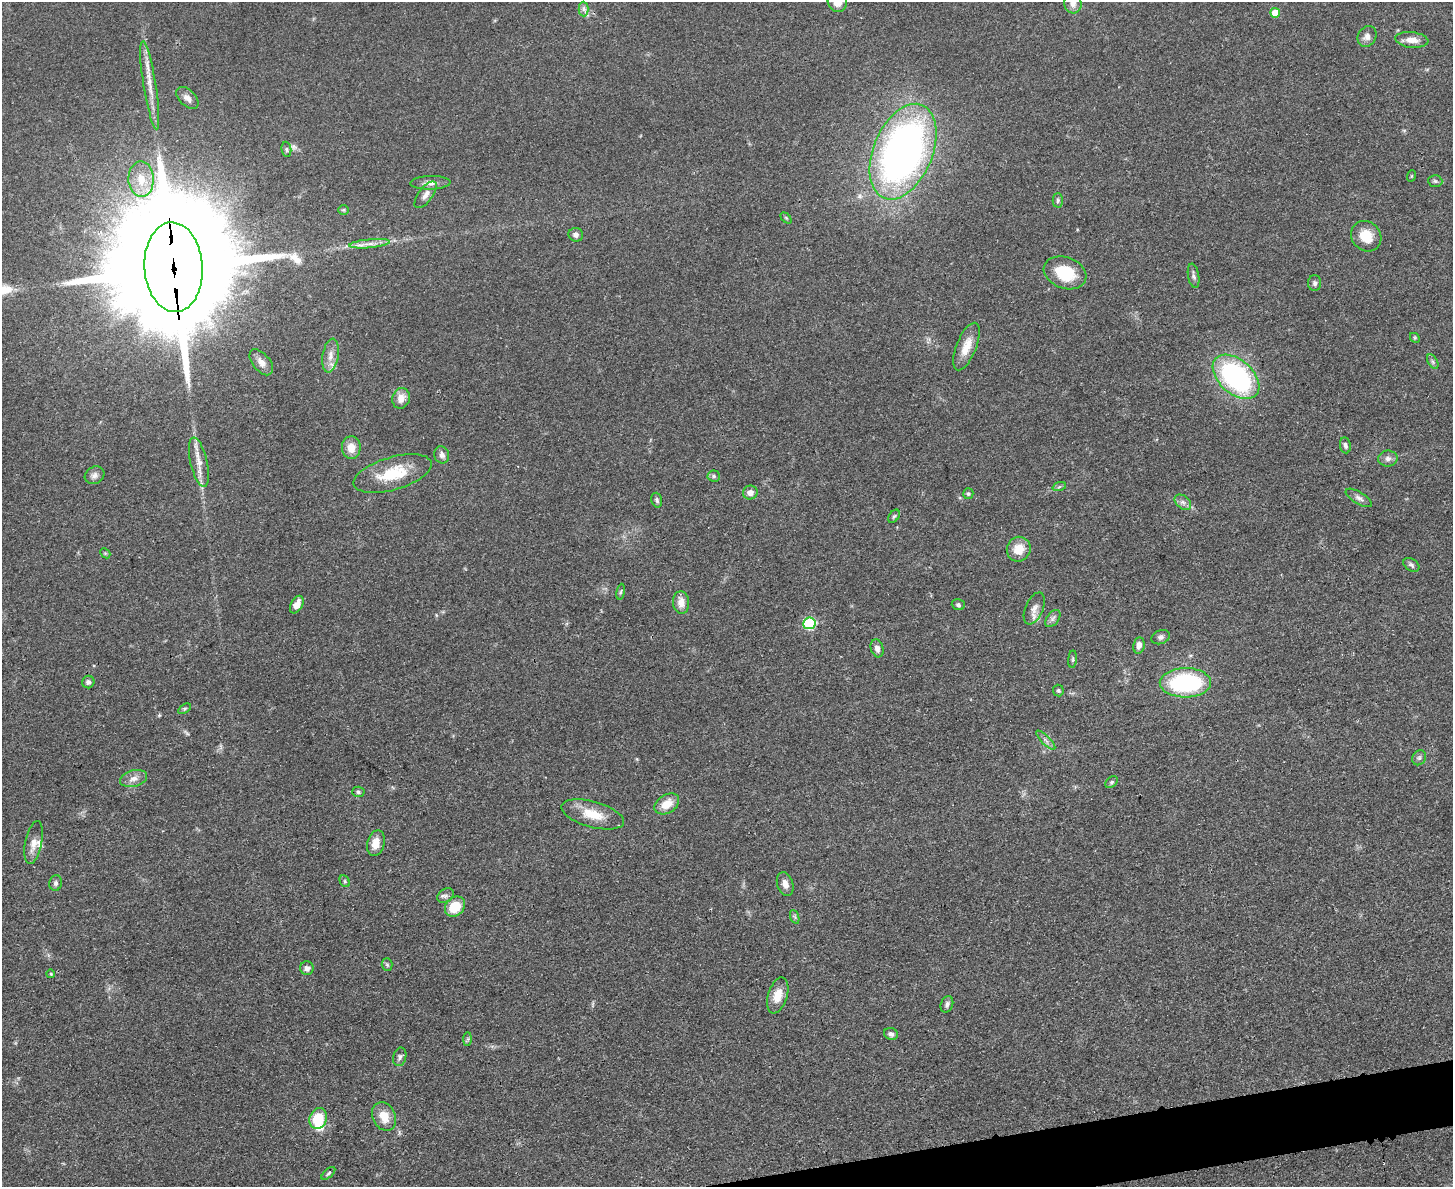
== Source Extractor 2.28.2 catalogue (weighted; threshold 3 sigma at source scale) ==
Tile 5 of 3 x 4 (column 2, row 2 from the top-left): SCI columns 1593-3043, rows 2385-3569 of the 4747 x 4767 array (HDU 1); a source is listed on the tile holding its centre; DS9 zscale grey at full resolution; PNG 1455 x 1189 px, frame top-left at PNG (2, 2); each listed source drawn as its Kron ellipse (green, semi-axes under 4 px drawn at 4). Shown black and unused: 2% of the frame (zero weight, under 3 of 4 exposures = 2% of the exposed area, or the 3 px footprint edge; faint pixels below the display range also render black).
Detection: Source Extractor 2.28.2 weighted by HDU 2 'WHT'; one run over the whole footprint, this tile lists its part. Background 0.0462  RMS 0.0051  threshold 0.023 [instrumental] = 3 sigma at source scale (4.5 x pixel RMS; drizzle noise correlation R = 1.50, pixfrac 1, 0.05/0.05 arcsec/px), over >= 5 px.
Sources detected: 94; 1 too faint to see at this stretch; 1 inside a brighter object's white glare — neither listed nor drawn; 1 inside a brighter listed object's ellipse — not listed separately; the other 91 listed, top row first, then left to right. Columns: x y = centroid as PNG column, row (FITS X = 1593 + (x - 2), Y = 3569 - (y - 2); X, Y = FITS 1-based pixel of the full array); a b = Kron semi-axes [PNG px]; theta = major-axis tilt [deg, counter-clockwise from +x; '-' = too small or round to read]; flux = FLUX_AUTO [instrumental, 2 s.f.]
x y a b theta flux
837 2 10 9 - 7.2
1073 4 9 8 - 3.1
584 9 7 5 -89 1.5
1275 13 5 5 - 7.9
1367 36 11 9 59 2.9
1412 40 16 8 -6 4.5
150 85 45 6 -81 8.1
187 98 13 8 -46 3.1
286 149 7 5 -84 0.97
903 152 50 29 67 270
1411 176 6 3 71 0.51
141 179 18 12 -89 10
1435 181 7 5 -3 1
430 183 20 6 1 3.3
425 195 16 7 53 3.2
1058 200 7 5 89 0.95
344 210 5 5 - 0.73
786 218 6 4 -45 0.69
576 235 7 7 - 2
1366 236 16 14 -48 9.3
369 244 20 4 6 4
173 267 45 29 -86 28000
1065 273 22 15 -21 19
1193 276 12 5 -80 1.6
1315 283 8 6 90 1.5
1415 338 5 4 - 0.65
966 347 25 10 68 7.9
330 356 17 8 80 4.7
261 362 15 8 -51 3.7
1433 362 8 4 -60 1.2
1236 377 27 17 -42 96
401 398 10 8 75 5
1345 445 8 5 -81 1.4
351 448 11 9 -88 6.5
442 455 9 7 -75 2.2
1388 459 9 8 - 2.2
199 462 25 8 -77 6.2
393 474 40 16 16 20
94 475 10 8 27 2.3
714 476 6 5 - 1.1
1059 487 7 4 19 0.93
750 493 7 7 - 3.4
968 494 5 5 - 0.88
1359 498 15 6 -31 2.2
657 500 7 5 -73 1.2
1183 502 9 6 -38 2
894 516 7 5 53 0.97
1019 549 12 11 - 8.3
105 553 6 4 -44 0.62
1411 565 9 6 -34 1.4
621 592 8 4 81 0.9
681 602 11 8 -86 4.6
297 605 9 5 62 4.8
958 605 6 5 - 1
1034 608 17 9 67 3.9
1053 618 10 6 53 1.8
809 623 6 6 - 48
1160 637 9 6 21 1.5
1139 645 8 5 81 2.7
877 648 9 6 -72 2.4
1073 659 9 3 85 0.85
88 682 6 6 - 1.5
1185 683 25 14 1 59
1058 691 6 5 - 0.8
184 709 7 4 32 0.9
1046 740 13 3 -45 1.4
1419 758 8 6 57 1.3
133 779 14 8 16 3.4
1111 782 7 5 41 0.92
358 792 6 5 - 0.91
667 804 13 9 32 7.6
593 814 32 13 -15 12
34 842 22 8 79 4.8
376 843 13 8 75 5.5
345 881 6 4 -62 0.8
56 883 8 6 79 1.6
785 884 12 8 -72 3.3
446 896 9 6 35 1.5
455 907 11 9 46 12
795 917 7 4 -71 0.95
387 965 6 5 - 0.86
307 968 7 6 - 2.4
51 974 4 3 - 0.75
778 995 18 9 74 7.4
947 1004 8 6 70 1.5
891 1034 7 6 - 2
468 1039 7 4 89 0.89
400 1057 9 6 76 1.7
384 1116 15 11 -63 7.7
318 1119 11 8 69 16
328 1173 8 4 42 0.92
Overlapping masked pixels (flux is a lower limit): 1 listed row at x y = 173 267
Isophote crosses this tile's border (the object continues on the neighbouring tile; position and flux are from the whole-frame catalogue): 2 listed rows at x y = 837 2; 1073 4